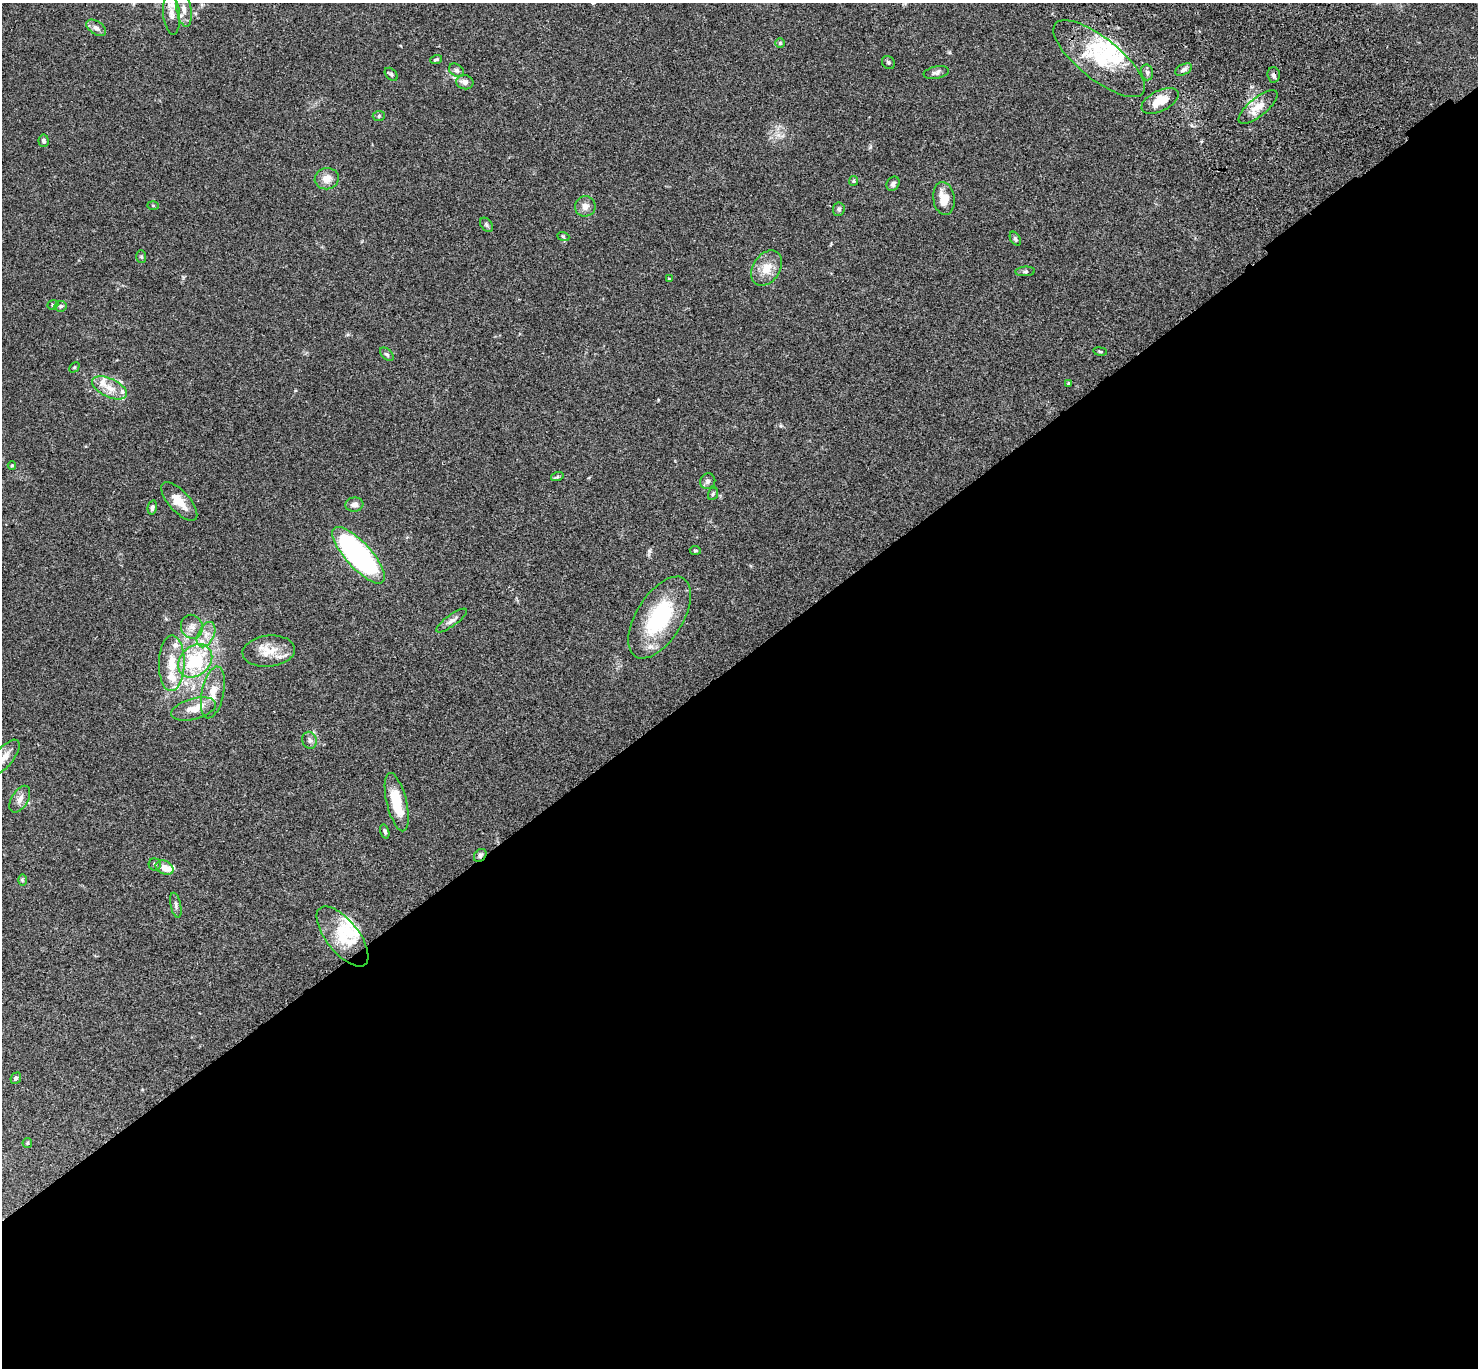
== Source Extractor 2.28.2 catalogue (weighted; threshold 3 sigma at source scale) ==
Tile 15 of 4 x 4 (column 3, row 4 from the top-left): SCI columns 3057-4532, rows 384-1749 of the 6108 x 6088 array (HDU 1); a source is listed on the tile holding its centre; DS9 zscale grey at full resolution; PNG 1480 x 1370 px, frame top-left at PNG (2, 3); each listed source drawn as its Kron ellipse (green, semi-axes under 4 px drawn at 4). Shown black and unused: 52% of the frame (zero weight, under 3 of 4 exposures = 6% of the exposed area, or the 3 px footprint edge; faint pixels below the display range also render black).
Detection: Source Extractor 2.28.2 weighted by HDU 2 'WHT'; one run over the whole footprint, this tile lists its part. Background 0.0604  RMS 0.0053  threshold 0.0237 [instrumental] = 3 sigma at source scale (4.5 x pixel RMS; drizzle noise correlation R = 1.50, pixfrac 1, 0.05/0.05 arcsec/px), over >= 5 px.
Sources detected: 84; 1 inside a brighter object's white glare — neither listed nor drawn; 13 inside a brighter listed object's ellipse — not listed separately; the other 70 listed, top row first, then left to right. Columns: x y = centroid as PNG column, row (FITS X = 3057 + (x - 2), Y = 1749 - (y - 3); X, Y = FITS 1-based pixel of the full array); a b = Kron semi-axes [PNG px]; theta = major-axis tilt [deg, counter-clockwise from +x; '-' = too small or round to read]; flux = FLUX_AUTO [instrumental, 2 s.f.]
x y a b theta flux
184 9 18 7 -80 4.1
172 14 20 8 -84 4.8
96 28 11 6 -34 2.1
780 43 5 5 - 0.67
436 59 6 3 18 0.77
1099 59 56 21 -38 28
888 62 7 6 - 1
457 70 8 6 -37 1.3
1184 70 9 5 28 1.6
1147 72 8 6 -76 1.4
936 73 13 6 11 1.7
391 74 7 5 -46 0.91
1274 75 8 6 -88 1.6
465 82 8 7 - 2.3
1160 101 20 10 26 9.8
1258 107 24 9 40 7.5
379 116 6 5 - 0.92
44 141 6 5 - 1.1
327 179 12 10 10 4.9
853 181 5 4 - 0.62
893 184 7 6 - 1.6
944 198 16 10 -81 7.4
153 206 5 4 - 0.52
585 206 10 10 - 3.2
839 209 6 6 - 1.1
486 225 8 5 -52 1.1
563 236 6 4 -19 0.57
1015 239 7 5 -58 0.97
141 257 6 5 - 0.75
766 268 19 13 56 8.2
1025 271 10 4 4 1
669 278 4 3 - 0.44
53 305 6 4 20 0.57
61 306 6 5 - 1
1100 351 7 3 -9 0.64
387 354 8 5 -44 1
74 367 6 3 45 0.49
1069 384 3 3 - 0.79
109 388 19 9 -26 6.6
12 466 4 4 - 0.5
557 477 6 4 18 0.74
708 481 8 7 - 1.7
713 494 6 4 69 0.77
179 501 24 10 -48 7.4
354 505 9 7 5 2.4
152 507 7 4 78 1.2
695 550 5 3 - 0.58
359 555 36 13 -48 130
660 618 46 23 58 43
452 620 18 5 36 2.4
192 627 12 11 - 3.6
206 635 13 8 63 4
269 651 26 15 6 9.8
195 661 19 14 43 28
172 663 28 13 89 12
213 692 26 11 79 8.6
193 709 23 10 15 7.1
310 740 8 7 - 1.8
4 758 22 9 50 5.1
20 799 15 8 59 3.2
397 802 30 10 -76 15
385 831 7 4 -74 1
480 855 7 5 49 1.4
155 864 6 6 - 1.1
165 868 9 6 -24 4.8
22 880 6 4 -89 0.64
176 905 13 5 -78 1.5
343 936 36 16 -51 16
16 1078 6 5 - 1.2
27 1143 5 4 - 0.64
Overlapping masked pixels (flux is a lower limit): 3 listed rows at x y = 1274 75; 1160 101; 480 855
Isophote crosses this tile's border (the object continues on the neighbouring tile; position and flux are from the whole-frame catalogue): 1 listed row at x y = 4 758